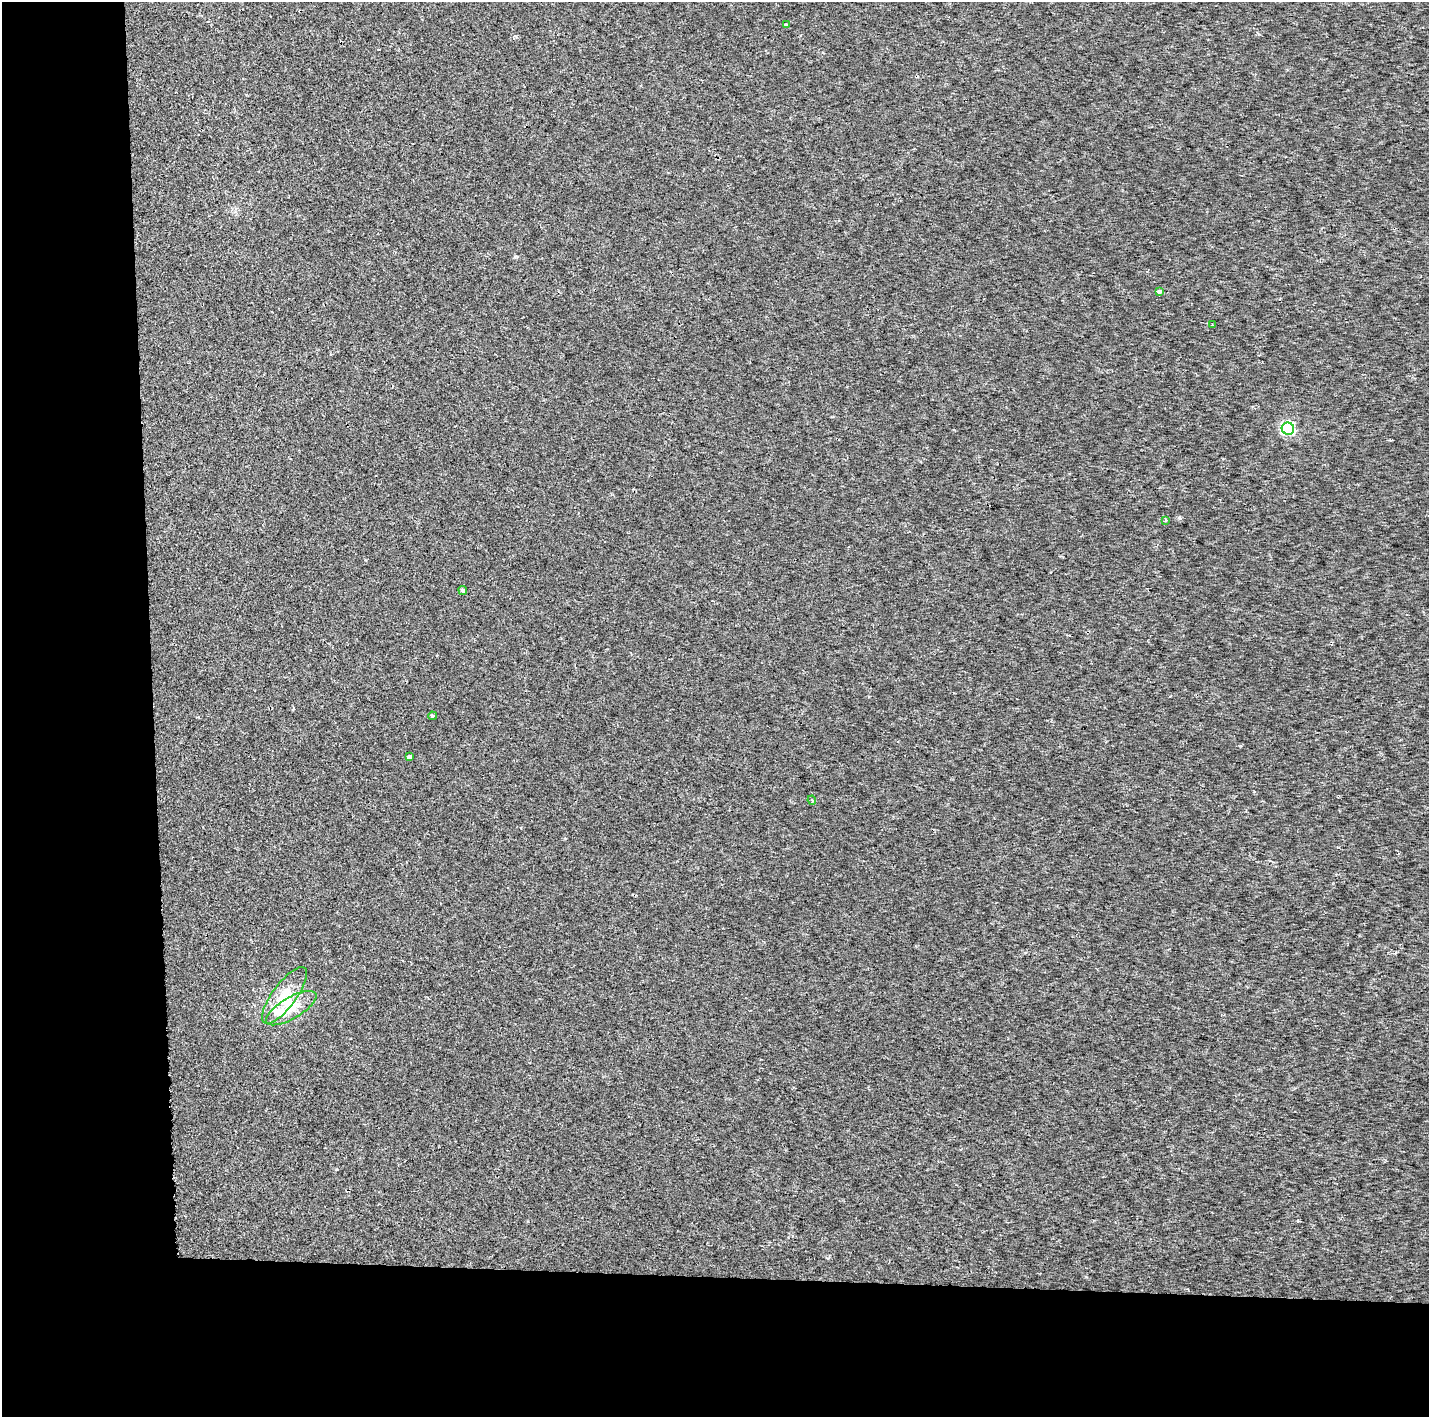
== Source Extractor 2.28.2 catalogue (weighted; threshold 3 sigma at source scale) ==
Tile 7 of 3 x 3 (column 1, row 3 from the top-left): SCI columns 112-1538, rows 104-1518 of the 7053 x 4355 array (HDU 1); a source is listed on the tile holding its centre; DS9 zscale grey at full resolution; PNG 1431 x 1419 px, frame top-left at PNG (2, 2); each listed source drawn as its Kron ellipse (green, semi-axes under 4 px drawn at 4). Shown black and unused: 19% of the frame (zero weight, under 2 of 3 exposures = <1% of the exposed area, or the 3 px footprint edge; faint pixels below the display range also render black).
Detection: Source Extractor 2.28.2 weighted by HDU 2 'WHT'; one run over the whole footprint, this tile lists its part. Background 3.28e-04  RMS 0.0027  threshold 0.0122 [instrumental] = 3 sigma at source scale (4.5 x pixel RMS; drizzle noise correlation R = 1.50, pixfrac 1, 0.0396/0.0396 arcsec/px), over >= 5 px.
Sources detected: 12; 1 inside a brighter listed object's ellipse — not listed separately; the other 11 listed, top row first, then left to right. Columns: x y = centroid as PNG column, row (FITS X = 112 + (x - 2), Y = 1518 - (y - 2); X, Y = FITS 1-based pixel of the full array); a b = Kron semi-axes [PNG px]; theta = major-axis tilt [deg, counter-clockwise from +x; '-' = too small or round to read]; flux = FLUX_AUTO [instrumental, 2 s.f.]
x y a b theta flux
786 25 3 3 - 0.37
1160 292 4 3 - 2.6
1212 325 2 2 - 0.27
1288 429 6 6 - 36
1166 520 3 3 - 0.33
463 590 4 4 - 0.77
432 716 4 3 - 0.45
409 757 4 3 - 3.1
812 800 5 4 - 0.36
284 996 34 11 54 6
291 1008 28 10 31 5
Unlisted compact peaks at least as high as the median listed source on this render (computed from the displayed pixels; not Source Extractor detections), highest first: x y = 1179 518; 515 257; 516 36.